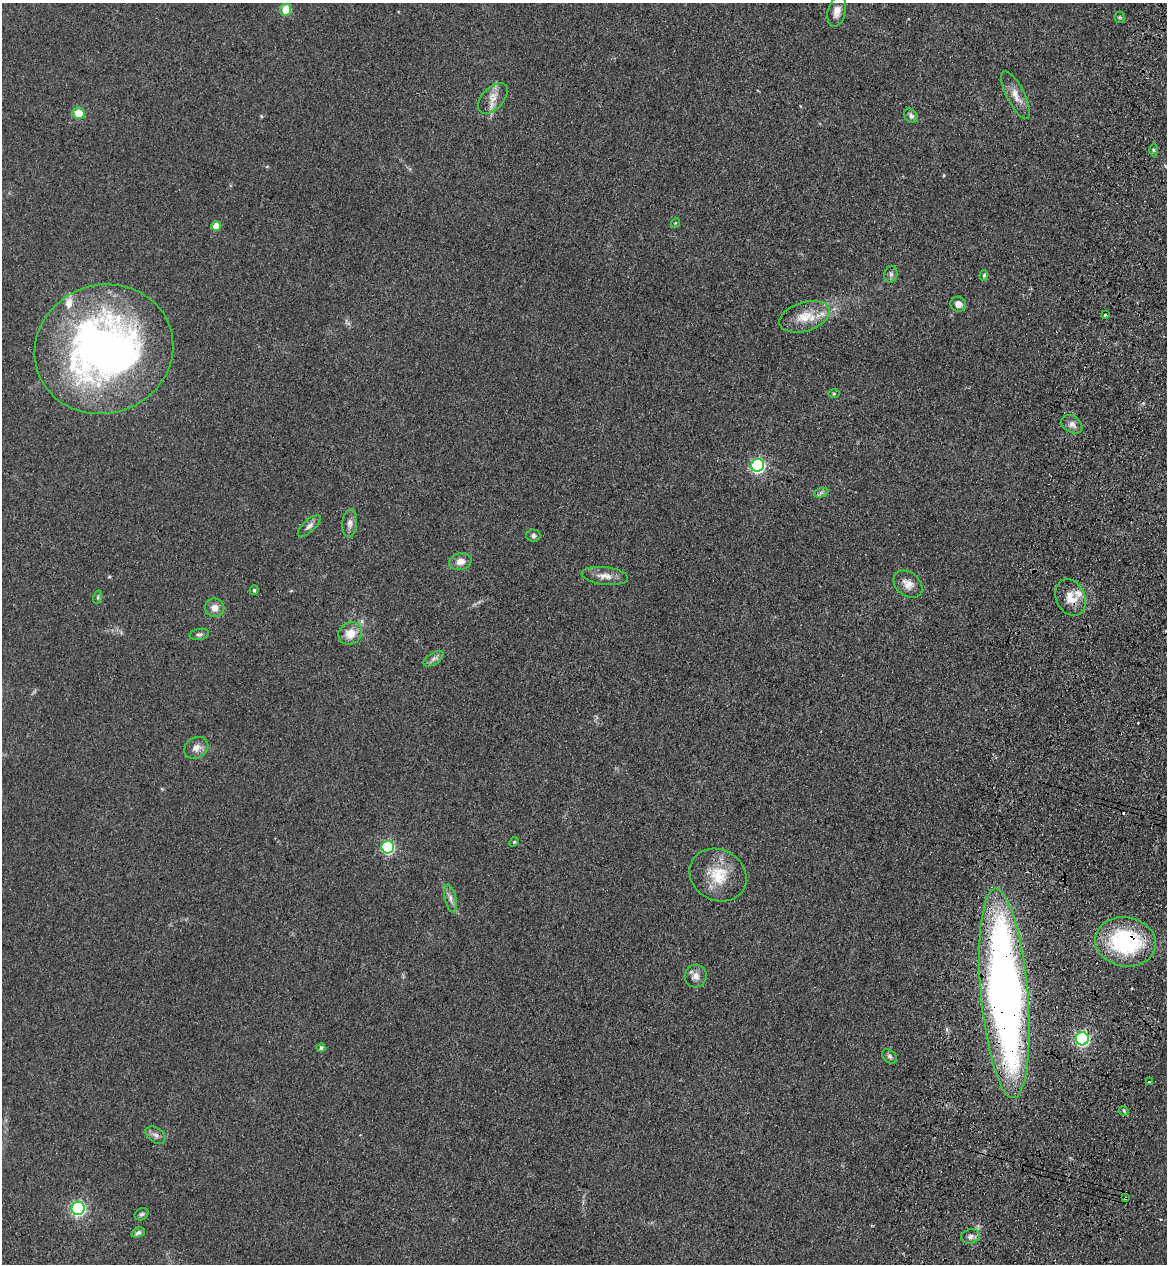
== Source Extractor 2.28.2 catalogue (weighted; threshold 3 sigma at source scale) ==
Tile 10 of 4 x 4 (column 2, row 3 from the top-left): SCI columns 1406-2570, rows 1300-2561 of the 5260 x 5122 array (HDU 1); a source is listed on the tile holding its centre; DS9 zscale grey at full resolution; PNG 1169 x 1266 px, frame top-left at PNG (2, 3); each listed source drawn as its Kron ellipse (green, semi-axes under 4 px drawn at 4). Shown black and unused: <1% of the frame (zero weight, under 3 of 4 exposures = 6% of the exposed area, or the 3 px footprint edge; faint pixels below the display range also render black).
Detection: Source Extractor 2.28.2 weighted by HDU 2 'WHT'; one run over the whole footprint, this tile lists its part. Background 0.0581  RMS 0.007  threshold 0.0313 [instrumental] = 3 sigma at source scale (4.5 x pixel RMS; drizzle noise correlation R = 1.50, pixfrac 1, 0.05/0.05 arcsec/px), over >= 5 px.
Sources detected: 56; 2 cosmic-ray / hot-pixel residue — neither listed nor drawn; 2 inside a brighter listed object's ellipse — not listed separately; the other 52 listed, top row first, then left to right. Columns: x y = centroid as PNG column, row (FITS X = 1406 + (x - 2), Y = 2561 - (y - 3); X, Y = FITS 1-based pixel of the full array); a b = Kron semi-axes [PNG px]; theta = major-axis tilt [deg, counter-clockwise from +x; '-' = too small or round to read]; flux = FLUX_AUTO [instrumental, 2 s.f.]
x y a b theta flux
286 10 6 5 - 16
837 11 16 9 76 5.6
1119 17 5 5 - 1.1
1016 95 26 9 -63 7.7
493 98 18 10 46 7.1
79 113 6 6 - 12
911 116 8 6 -52 2.3
1153 150 6 4 -89 0.97
675 223 5 3 - 0.58
216 226 5 5 - 9.4
891 274 8 6 77 1.9
984 275 5 4 - 1.3
958 304 8 7 - 4.3
1105 315 3 3 - 2.5
805 317 26 14 17 16
104 349 70 64 19 400
834 393 5 4 - 0.8
1072 424 11 8 -33 3.9
758 465 6 6 - 130
821 493 7 4 19 1.6
350 523 14 7 85 3.9
309 526 14 6 43 3.4
533 535 7 6 - 1.8
460 561 11 8 14 5.8
605 576 23 9 -6 6.8
908 584 16 11 -40 6.5
254 590 5 4 - 1.2
98 597 6 4 72 1.2
1071 597 19 14 -66 11
215 608 9 9 - 5
350 633 12 10 32 10
199 634 10 5 10 1.8
434 659 11 5 33 2.6
196 748 12 10 32 5.2
514 842 5 4 - 0.79
388 847 6 6 - 83
718 875 29 25 -29 23
450 898 14 6 -77 3.4
1125 942 30 24 -10 78
696 976 11 11 - 5
1004 993 105 23 -85 640
1082 1039 6 6 - 140
321 1048 4 4 - 2.1
890 1056 8 6 -41 1.8
1150 1082 4 3 - 9.9
1124 1111 5 4 - 0.84
156 1135 11 7 -34 2.9
1125 1198 4 3 - 1.6
78 1208 6 6 - 150
142 1214 7 5 31 1.6
138 1233 7 4 26 1.7
970 1236 9 7 16 3.2
Overlapping masked pixels (flux is a lower limit): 5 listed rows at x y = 104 349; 1125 942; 1004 993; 1082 1039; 1125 1198